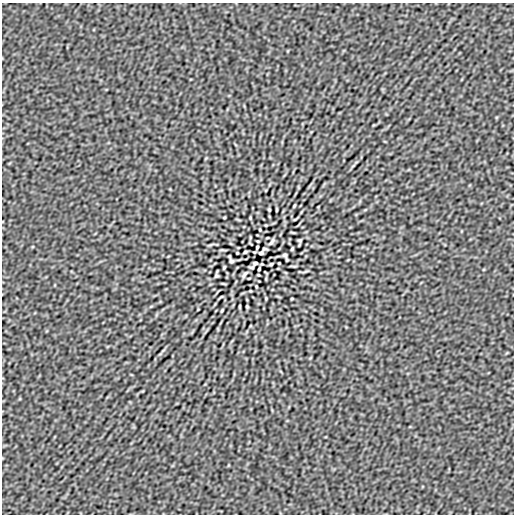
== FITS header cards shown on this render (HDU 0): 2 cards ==
NAXIS1  =                  512
NAXIS2  =                  512

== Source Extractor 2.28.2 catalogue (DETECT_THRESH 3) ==
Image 512 x 512 px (HDU 0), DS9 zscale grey, 1 PNG px = 1 image px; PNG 516 x 516 px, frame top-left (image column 1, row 512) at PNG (2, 3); no overlay
Background -6.64e-08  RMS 3.5e-06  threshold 1.04e-05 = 3 sigma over >= 5 px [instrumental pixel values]
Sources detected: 29; all 29 listed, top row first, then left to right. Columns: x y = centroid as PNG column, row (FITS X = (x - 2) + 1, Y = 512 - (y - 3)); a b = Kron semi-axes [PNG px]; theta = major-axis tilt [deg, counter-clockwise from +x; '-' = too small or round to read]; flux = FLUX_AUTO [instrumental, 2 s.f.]
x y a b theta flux
294 206 4 2 - 2.2e-04
269 210 3 2 - 2.4e-04
277 210 4 2 - 2.2e-04
295 219 4 3 - 1.7e-04
260 230 3 2 - 1.7e-04
267 238 3 2 - 1.5e-04
300 240 4 3 - 2.7e-04
271 242 12 5 51 5.8e-04
257 247 4 3 - 2.7e-04
264 249 4 3 - 2.6e-04
292 249 3 2 - 2.4e-04
245 252 3 3 - 2.8e-04
237 253 3 2 - 1.6e-04
261 253 5 3 - 3.0e-04
285 255 4 3 - 3.6e-04
231 261 4 3 - 3.7e-04
255 263 5 3 - 2.7e-04
271 264 3 3 - 2.8e-04
224 267 3 2 - 2.4e-04
252 267 4 2 - 2.2e-04
259 269 4 3 - 2.7e-04
245 274 12 5 51 5.8e-04
216 276 3 3 - 2.8e-04
249 278 3 2 - 1.5e-04
256 286 3 2 - 1.7e-04
221 297 4 3 - 1.7e-04
239 306 4 2 - 2.2e-04
247 306 3 2 - 2.4e-04
222 310 4 2 - 2.2e-04